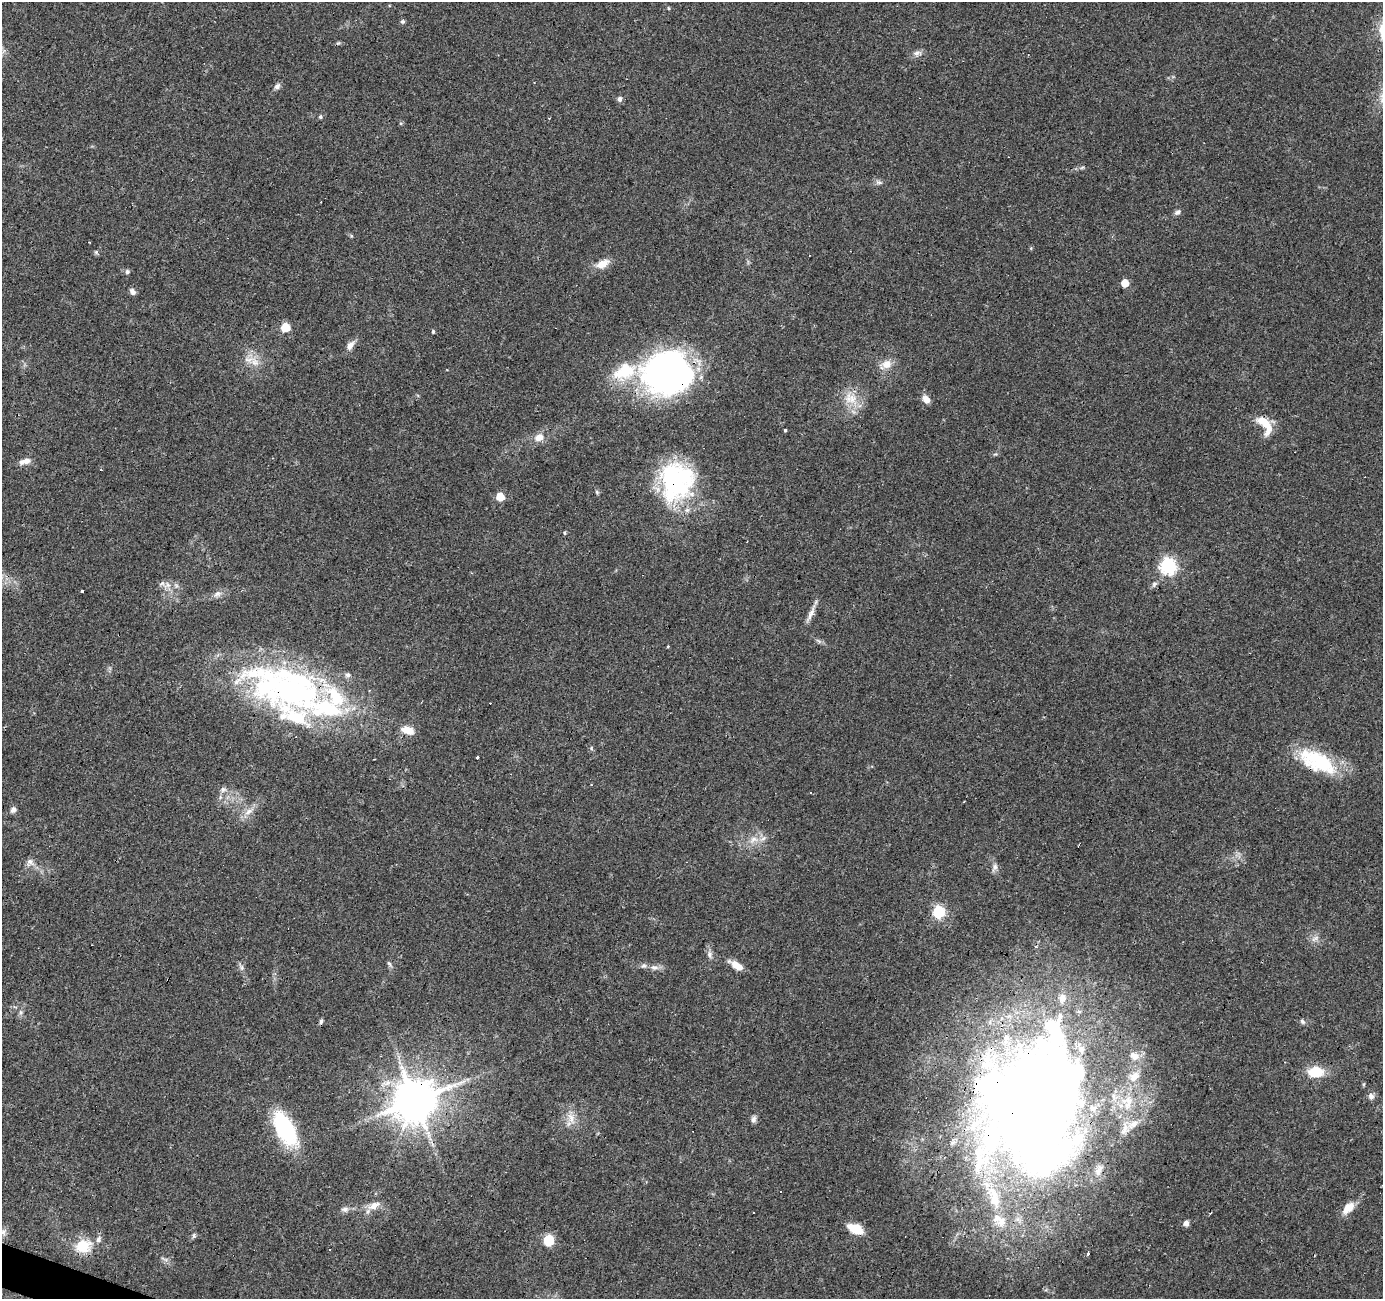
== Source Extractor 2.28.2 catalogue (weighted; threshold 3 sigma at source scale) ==
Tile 7 of 4 x 4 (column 3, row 2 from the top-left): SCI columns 2763-4143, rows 2800-4096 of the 5528 x 5664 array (HDU 1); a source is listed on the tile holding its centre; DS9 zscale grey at full resolution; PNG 1385 x 1301 px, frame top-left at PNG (2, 2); no overlay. Shown black and unused: <1% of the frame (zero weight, under 3 of 4 exposures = <1% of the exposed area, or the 3 px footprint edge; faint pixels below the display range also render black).
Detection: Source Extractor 2.28.2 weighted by HDU 2 'WHT'; one run over the whole footprint, this tile lists its part. Background 0.0703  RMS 0.0053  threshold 0.0239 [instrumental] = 3 sigma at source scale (4.5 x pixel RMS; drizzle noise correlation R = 1.50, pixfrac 1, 0.0396/0.0396 arcsec/px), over >= 5 px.
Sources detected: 106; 5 inside a brighter object's white glare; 9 cosmic-ray / hot-pixel residue — not listed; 11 inside a brighter listed object's ellipse — not listed separately; the other 81 listed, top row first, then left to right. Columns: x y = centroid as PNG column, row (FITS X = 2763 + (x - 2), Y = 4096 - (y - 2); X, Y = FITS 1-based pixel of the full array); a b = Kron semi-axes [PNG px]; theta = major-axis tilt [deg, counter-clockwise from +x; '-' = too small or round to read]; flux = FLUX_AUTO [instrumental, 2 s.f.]
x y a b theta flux
668 8 5 3 - 0.5
402 21 6 6 - 0.91
916 53 9 7 -21 2
277 86 9 7 46 1.8
620 99 7 6 - 1.5
320 117 5 4 - 0.77
879 182 11 5 -5 1.5
1177 212 9 6 31 1.5
351 236 5 3 - 0.51
96 252 6 6 - 0.88
602 264 16 9 24 6.6
127 272 6 5 - 1.2
1125 283 5 5 - 9.9
132 292 8 6 -47 2.1
285 327 5 5 - 18
433 331 5 4 - 0.77
350 345 13 7 53 3.4
255 362 13 10 -46 5.4
887 364 12 10 17 5.7
665 373 48 44 39 180
852 399 20 14 -55 10
926 399 10 7 -55 3.8
1264 422 19 10 -31 9.1
785 430 3 3 - 8.3
539 437 12 10 24 4.6
25 461 15 7 13 3.6
678 477 46 30 15 54
597 492 6 5 - 0.77
500 497 5 5 - 12
1168 566 7 7 - 120
162 583 9 6 17 1.7
1154 584 8 6 73 1.3
82 591 3 3 - 2.2
217 594 11 8 20 2.5
811 613 28 5 67 3.9
287 687 106 51 -17 180
407 730 14 8 -16 7
591 748 6 4 88 0.7
477 757 4 3 - 2.6
1317 761 49 21 -26 35
591 785 3 2 - 0.46
223 789 9 7 23 1.9
13 810 9 7 60 2
248 811 15 7 28 3.9
754 839 12 5 -17 3
30 862 11 10 - 2.8
995 867 12 6 69 2
939 912 6 6 - 57
1315 938 13 5 32 2.1
710 954 10 7 -87 2.1
389 963 8 5 -61 1.1
736 965 15 7 -30 6.6
242 967 10 4 -90 1.4
654 967 11 7 -1 2.7
21 1012 6 6 - 1.1
321 1021 7 5 72 1.1
1302 1021 8 6 -45 1.2
1134 1056 14 9 -38 4.1
1316 1072 15 10 4 14
1134 1077 17 10 45 5.8
1371 1096 8 7 - 2.2
415 1100 12 11 - 2100
1034 1107 120 92 -86 940
571 1118 18 8 -72 5.4
753 1120 9 6 88 1.7
1133 1124 17 9 33 6.1
285 1129 33 16 -61 52
780 1191 3 3 - 1.4
374 1205 16 9 38 4.6
1348 1208 15 9 44 7.3
345 1209 9 7 4 2
754 1213 3 3 - 1.4
1001 1221 15 11 80 5.9
1186 1223 6 6 - 2.5
855 1229 17 9 -25 11
3 1232 8 6 -66 1.7
193 1236 7 4 71 0.92
98 1239 10 7 67 2
549 1240 6 6 - 32
83 1246 12 11 - 16
1088 1253 3 3 - 2.5
Overlapping masked pixels (flux is a lower limit): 5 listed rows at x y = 665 373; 287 687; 1317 761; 415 1100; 1034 1107